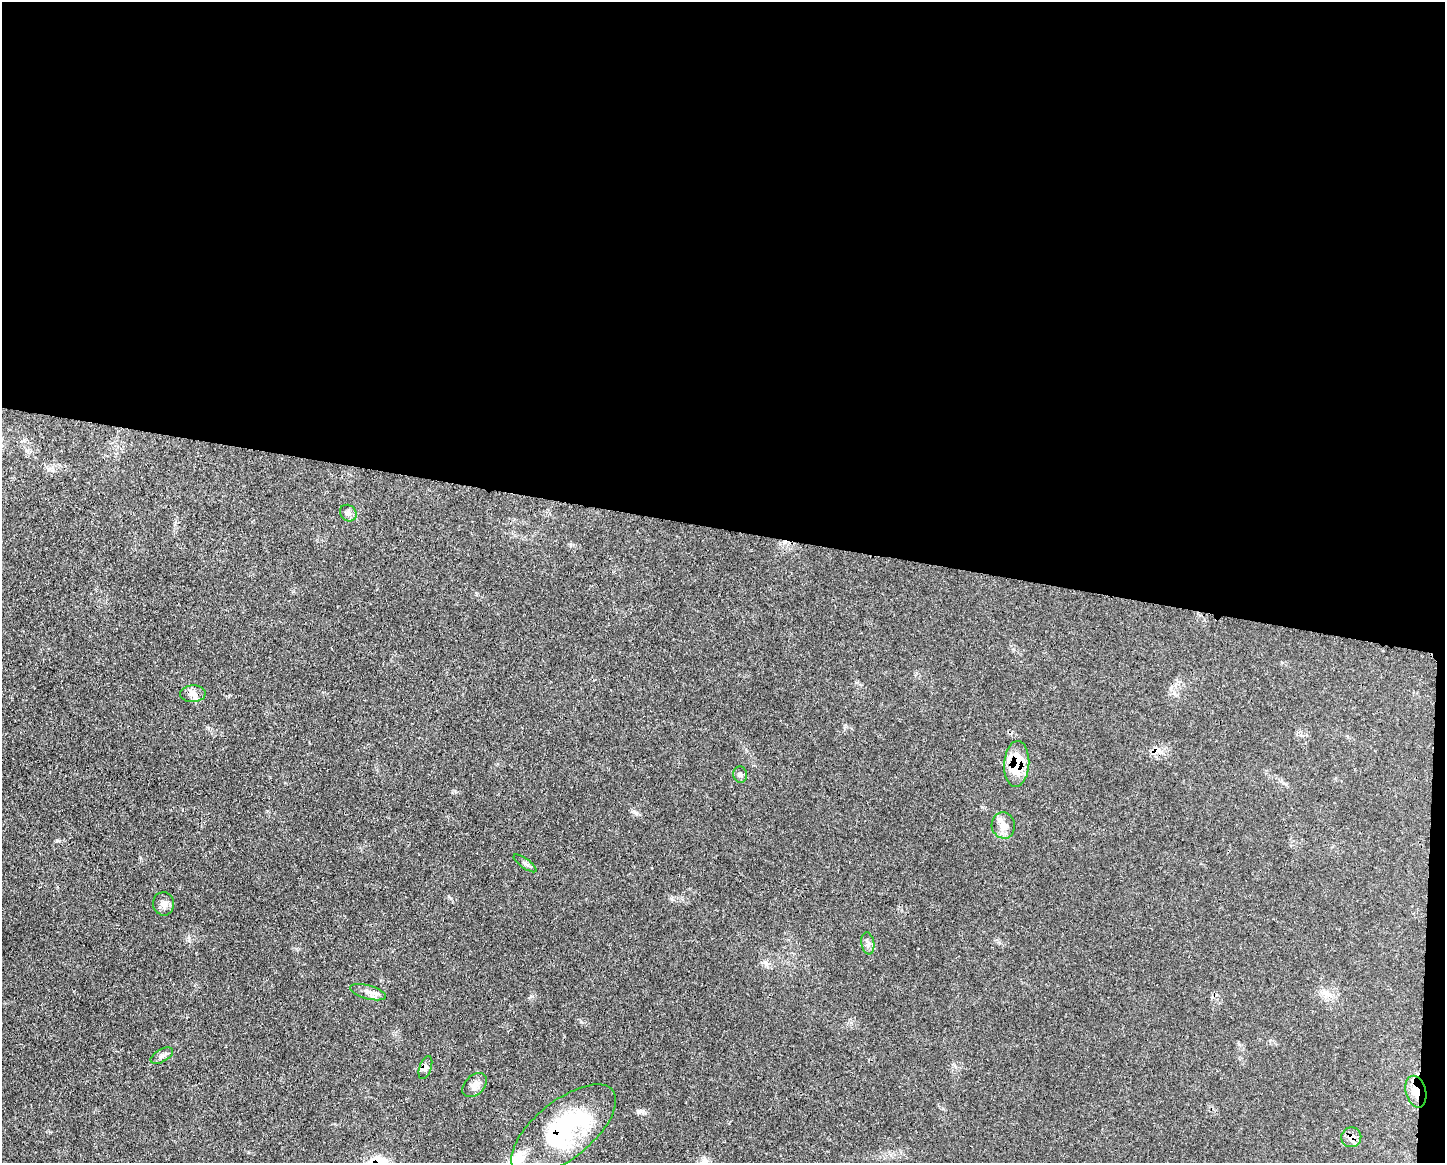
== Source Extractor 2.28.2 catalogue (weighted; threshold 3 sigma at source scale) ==
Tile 3 of 3 x 4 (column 3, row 1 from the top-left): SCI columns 3009-4451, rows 3487-4647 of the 4685 x 4648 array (HDU 1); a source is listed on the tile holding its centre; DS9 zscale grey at full resolution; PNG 1447 x 1165 px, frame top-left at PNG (2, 2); each listed source drawn as its Kron ellipse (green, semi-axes under 4 px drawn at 4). Shown black and unused: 46% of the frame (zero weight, under 3 of 4 exposures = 2% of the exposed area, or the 3 px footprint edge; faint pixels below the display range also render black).
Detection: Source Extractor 2.28.2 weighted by HDU 2 'WHT'; one run over the whole footprint, this tile lists its part. Background 0.0579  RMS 0.0033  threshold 0.0147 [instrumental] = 3 sigma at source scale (4.5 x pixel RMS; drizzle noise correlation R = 1.50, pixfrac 1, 0.05/0.05 arcsec/px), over >= 5 px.
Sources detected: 17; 1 cosmic-ray / hot-pixel residue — neither listed nor drawn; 1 inside a brighter listed object's ellipse — not listed separately; the other 15 listed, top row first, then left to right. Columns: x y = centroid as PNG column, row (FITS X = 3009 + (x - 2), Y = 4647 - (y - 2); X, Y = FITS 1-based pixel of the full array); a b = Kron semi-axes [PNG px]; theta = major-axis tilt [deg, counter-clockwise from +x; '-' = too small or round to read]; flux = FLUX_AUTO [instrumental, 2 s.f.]
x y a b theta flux
348 513 9 7 -43 1.3
193 694 13 8 2 2.1
1017 764 23 12 87 12
740 775 8 7 - 0.89
1003 825 13 11 -76 2.8
525 863 13 5 -36 0.93
164 904 11 10 - 1.8
868 943 11 6 -81 1.2
368 992 18 7 -15 2.3
162 1056 12 6 29 1.3
425 1067 12 6 71 1.4
475 1085 14 9 44 2.2
1416 1092 16 10 -75 4.8
564 1130 63 29 39 45
1351 1137 10 10 - 2.4
Overlapping masked pixels (flux is a lower limit): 4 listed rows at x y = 1017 764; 1416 1092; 564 1130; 1351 1137
Unlisted compact peaks at least as high as the median listed source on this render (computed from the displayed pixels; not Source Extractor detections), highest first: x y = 636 813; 671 899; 189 939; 532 996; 451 898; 765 962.